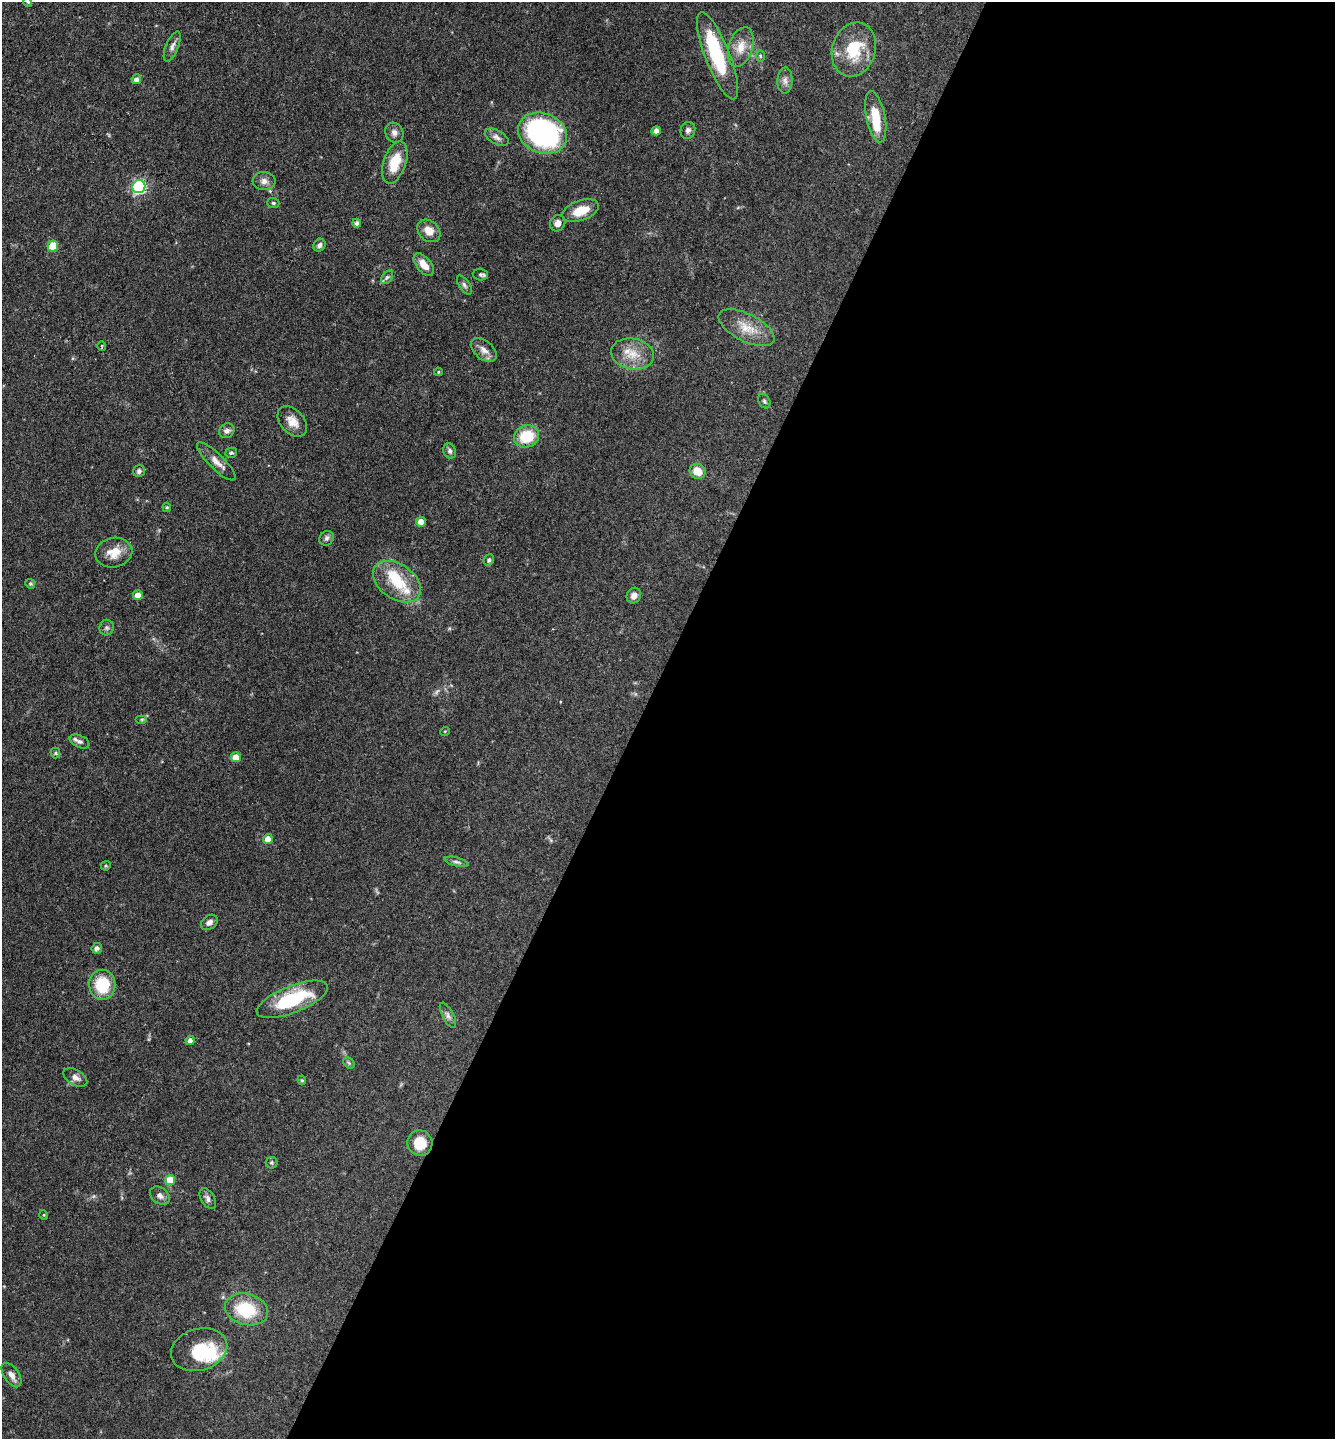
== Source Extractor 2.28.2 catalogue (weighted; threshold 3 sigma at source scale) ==
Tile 12 of 4 x 4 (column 4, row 3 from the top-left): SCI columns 4143-5475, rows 1438-2874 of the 5756 x 5747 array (HDU 1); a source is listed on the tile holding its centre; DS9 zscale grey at full resolution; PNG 1337 x 1441 px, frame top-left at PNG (2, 2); each listed source drawn as its Kron ellipse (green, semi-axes under 4 px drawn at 4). Shown black and unused: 52% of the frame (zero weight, under 3 of 4 exposures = <1% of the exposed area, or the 3 px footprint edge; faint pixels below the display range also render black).
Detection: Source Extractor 2.28.2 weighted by HDU 2 'WHT'; one run over the whole footprint, this tile lists its part. Background 0.0897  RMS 0.0041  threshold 0.0183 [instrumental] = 3 sigma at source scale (4.5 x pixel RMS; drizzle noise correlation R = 1.50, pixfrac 1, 0.05/0.05 arcsec/px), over >= 5 px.
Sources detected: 85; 1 too faint to see at this stretch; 2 inside a brighter object's white glare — neither listed nor drawn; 4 inside a brighter listed object's ellipse — not listed separately; the other 78 listed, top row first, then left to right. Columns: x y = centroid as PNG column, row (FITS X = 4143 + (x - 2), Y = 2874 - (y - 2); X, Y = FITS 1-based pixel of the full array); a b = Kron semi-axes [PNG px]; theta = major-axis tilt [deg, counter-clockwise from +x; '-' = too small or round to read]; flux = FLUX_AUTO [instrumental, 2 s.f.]
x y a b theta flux
28 2 5 3 - 0.37
172 46 16 6 67 2
741 47 20 12 72 5.8
854 50 27 21 72 17
717 56 46 12 -68 28
760 56 6 4 -89 0.54
136 79 5 4 - 1.6
785 81 13 7 89 2
876 117 26 9 -79 11
688 130 8 7 - 1.3
656 131 5 4 - 2.8
394 133 10 9 - 2
543 133 25 20 -21 77
497 137 13 7 -29 1.8
395 162 22 11 71 11
264 181 11 9 -3 2.4
139 187 6 6 - 62
273 203 6 5 - 0.68
581 211 19 10 20 7.7
357 223 4 3 - 1.1
558 223 8 7 - 2.4
429 231 13 10 -42 4.4
319 245 6 5 - 1.3
53 246 5 5 - 12
424 265 13 7 -50 4.3
480 275 7 6 - 0.84
387 277 8 5 53 0.86
464 285 11 5 -56 1
746 328 30 13 -27 8.1
102 346 5 3 - 0.35
484 350 15 9 -40 3
632 354 22 15 -10 8.2
438 372 4 4 - 0.44
764 401 8 5 -62 0.85
292 422 17 11 -47 4.4
227 431 8 7 - 1.4
526 436 13 11 22 14
450 451 8 6 -67 1.2
231 453 6 5 - 0.69
216 461 26 7 -44 3.5
139 471 6 5 - 1.1
698 471 8 7 - 5.8
167 507 5 4 - 0.52
421 522 5 5 - 4
327 538 8 6 46 1.2
114 553 18 14 12 6.1
489 560 6 5 - 0.71
397 582 27 17 -34 13
30 584 5 4 - 0.53
138 595 5 5 - 3.5
634 595 8 7 - 2.2
107 628 8 7 - 1
142 719 6 4 0 0.57
445 731 5 3 - 0.31
80 741 10 6 -25 1.1
55 753 5 5 - 0.58
236 757 5 5 - 5
268 839 5 4 - 3.8
457 862 12 4 -15 1.1
106 866 5 4 - 0.54
209 922 9 6 39 1.7
97 948 5 5 - 1.5
102 985 15 13 -89 15
292 999 38 13 22 28
448 1015 14 5 -62 1.6
190 1040 4 4 - 1.4
349 1063 6 5 - 0.67
75 1077 13 7 -31 2.2
302 1080 5 4 - 0.56
420 1143 13 12 - 9.1
272 1163 6 5 - 0.62
170 1180 5 5 - 6.3
160 1196 11 8 -39 1.9
208 1199 11 6 -59 1.7
44 1215 5 3 - 0.38
246 1309 22 15 -14 19
199 1350 28 21 16 17
11 1375 14 7 -56 2.4
Isophote crosses this tile's border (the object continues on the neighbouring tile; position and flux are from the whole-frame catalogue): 1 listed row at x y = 28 2